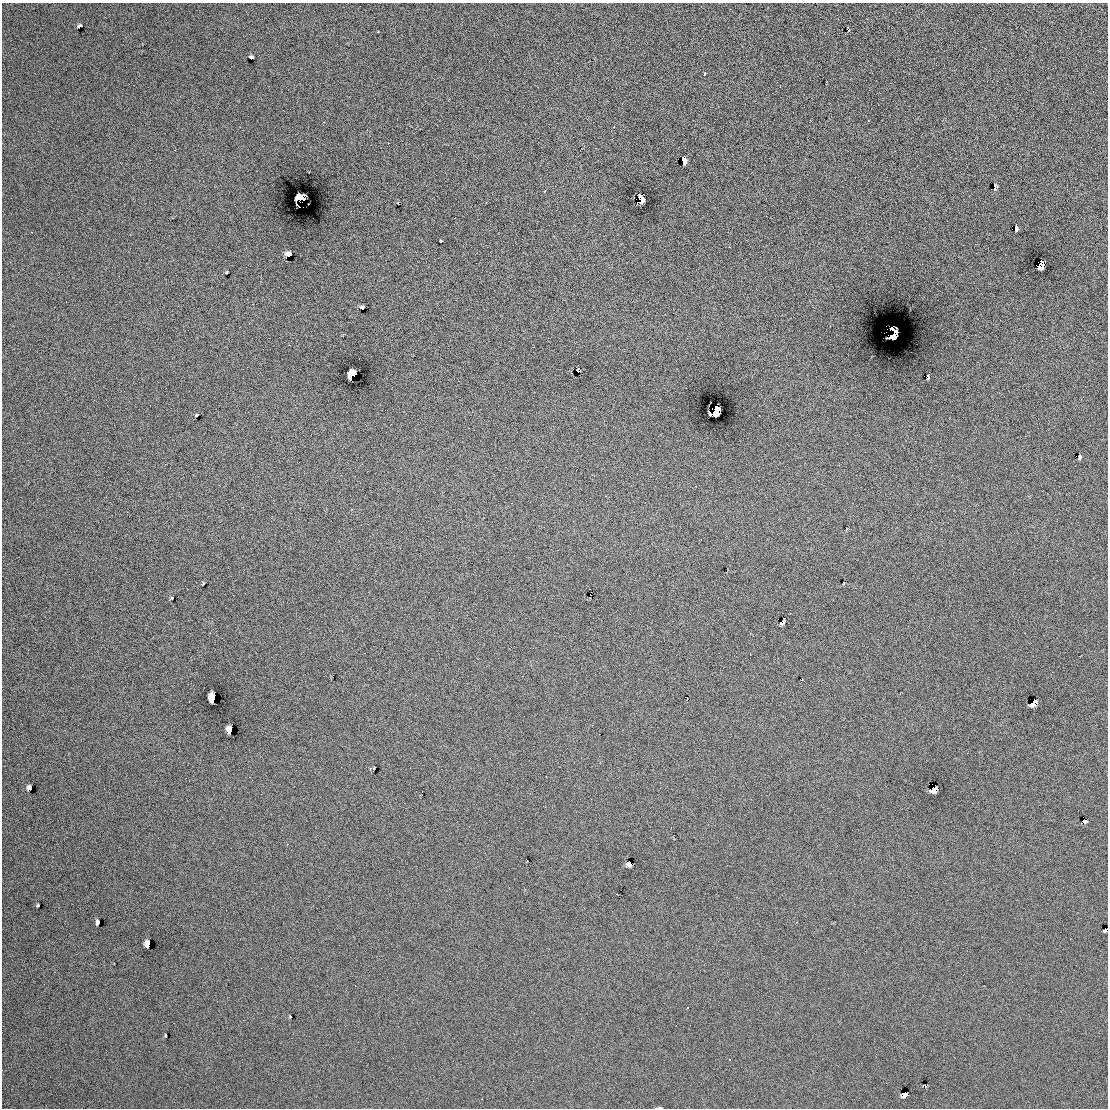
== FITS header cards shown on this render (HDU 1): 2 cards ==
NAXIS1  =                 2212
NAXIS2  =                 2212

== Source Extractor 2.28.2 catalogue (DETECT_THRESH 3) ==
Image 2212 x 2212 px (HDU 1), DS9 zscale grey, zoomed out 1/2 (1 PNG px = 2 x 2 image px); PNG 1110 x 1110 px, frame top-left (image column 1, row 2211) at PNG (2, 3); no overlay
Background 0.268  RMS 7.1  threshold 21.4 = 3 sigma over >= 5 px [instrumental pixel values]
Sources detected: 139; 45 cannot appear on this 1/2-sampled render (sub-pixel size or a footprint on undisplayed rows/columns) and are not listed; the other 94 listed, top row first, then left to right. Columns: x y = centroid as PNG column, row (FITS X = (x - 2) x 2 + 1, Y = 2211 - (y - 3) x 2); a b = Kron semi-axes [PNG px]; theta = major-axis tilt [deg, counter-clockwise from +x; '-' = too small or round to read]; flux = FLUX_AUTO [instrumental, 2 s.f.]
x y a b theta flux
79 26 4 3 - 4100
847 28 2 1 - 380
848 30 3 1 - 780
378 31 2 1 - 1300
251 57 4 3 - 4100
705 73 2 2 - 1700
704 74 2 2 - 1500
780 86 2 1 - 6600
449 99 2 1 - 500
810 120 2 2 - 700
868 121 2 2 - 1400
324 122 2 1 - 910
614 127 3 2 - 2300
388 143 2 1 - 1000
175 150 2 1 - 1800
684 160 6 4 -70 10000
308 172 2 1 - 580
995 187 5 3 - 5600
544 191 2 1 - 2000
640 197 2 2 - 12000
301 198 6 4 4 32000
641 199 7 4 -67 5900
398 203 3 2 - 920
455 218 2 1 - 600
1016 228 5 3 - 3800
31 232 2 1 - 1000
441 241 3 2 - 1200
729 247 2 1 - 1000
288 254 5 4 - 9500
1041 264 6 4 75 40000
226 272 3 2 - 1500
362 307 4 3 - 3100
892 328 6 3 -49 230000
884 333 2 1 - 380
891 336 4 3 - 680000
578 369 3 1 - 1200
569 370 2 2 - 890
353 374 7 5 32 2.3
928 376 3 2 - 1600
927 378 3 2 - 1500
124 391 2 1 - 820
716 410 7 5 71 49000
196 415 3 3 - 2400
1079 457 5 3 - 2800
360 483 2 1 - 320
696 486 2 1 - 660
606 496 2 1 - 1800
110 502 2 1 - 530
351 509 3 3 - 1000
727 571 2 1 - 380
203 583 3 2 - 1300
844 583 3 2 - 1000
233 595 2 2 - 890
171 598 3 2 - 1400
790 613 2 1 - 1600
780 622 2 1 - 230
784 622 4 1 - 1000
781 623 3 2 - 510
750 633 2 2 - 660
365 653 2 1 - 870
750 653 3 2 - 2800
523 676 2 1 - 420
212 697 6 5 - 11000
1034 703 6 4 45 17000
230 729 6 4 -87 10000
373 768 3 3 - 1600
250 777 2 1 - 1000
29 788 5 4 - 7400
934 789 6 4 46 14000
261 794 2 1 - 4500
1084 821 4 3 - 4300
287 844 2 2 - 1100
527 860 2 1 - 510
526 862 3 2 - 720
629 864 5 4 - 2200
563 896 2 2 - 840
38 905 4 3 - 2100
98 922 5 3 - 5600
796 922 2 2 - 740
1103 930 2 1 - 540
1070 939 2 1 - 1000
148 943 5 4 - 9400
114 963 2 1 - 500
261 968 2 1 - 880
355 986 2 2 - 2700
688 1007 2 2 - 5500
534 1013 2 2 - 710
290 1016 3 3 - 1600
676 1025 2 1 - 1100
165 1035 3 3 - 1800
730 1059 2 1 - 1200
924 1085 4 3 - 3100
904 1095 6 4 25 9900
659 1108 6 2 2 2400
At the frame edge (FLAGS 8, measured only in part): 1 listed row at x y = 659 1108
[45 sub-pixel or undisplayed-footprint detections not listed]